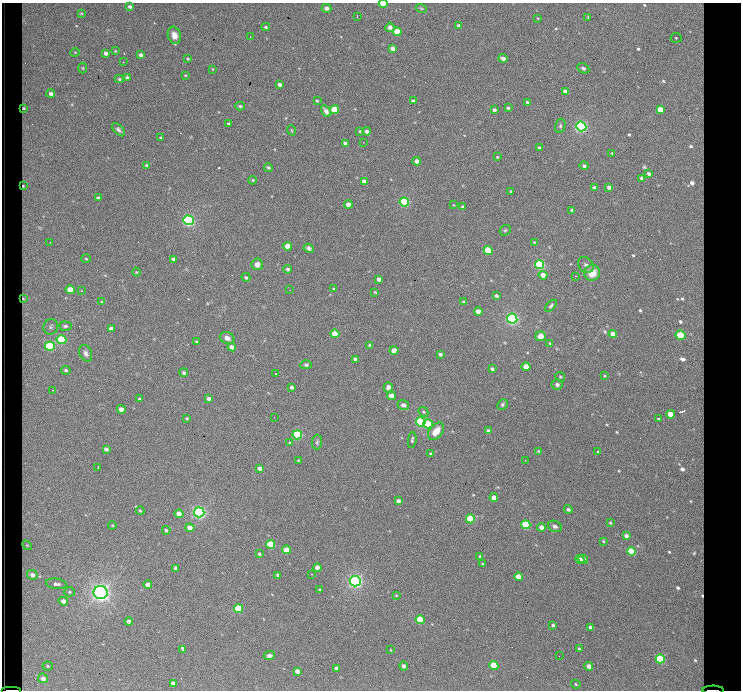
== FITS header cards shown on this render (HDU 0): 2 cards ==
NAXIS1  =                  739 / Axis length
NAXIS2  =                  688 / Axis length

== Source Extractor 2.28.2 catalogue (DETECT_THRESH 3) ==
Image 739 x 688 px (HDU 0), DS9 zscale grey, 1 PNG px = 1 image px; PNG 743 x 692 px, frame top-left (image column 1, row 688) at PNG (2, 3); each listed source drawn as its Kron ellipse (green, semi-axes under 4 px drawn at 4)
Background 1760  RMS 27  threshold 79.6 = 3 sigma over >= 5 px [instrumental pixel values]
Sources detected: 223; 1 with non-positive FLUX_AUTO (blend fragments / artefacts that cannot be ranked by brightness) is neither listed nor drawn; the other 222 listed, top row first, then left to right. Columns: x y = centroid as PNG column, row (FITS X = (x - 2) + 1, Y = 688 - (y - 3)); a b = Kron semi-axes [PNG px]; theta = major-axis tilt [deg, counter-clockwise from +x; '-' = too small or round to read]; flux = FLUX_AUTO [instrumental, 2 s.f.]
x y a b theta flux
383 4 4 2 - 47000
130 7 4 3 - 4000
327 8 5 4 - 4800
421 8 5 3 - 2000
81 13 3 3 - 1600
357 16 3 2 - 2500
588 17 4 3 - 1900
537 18 4 2 - 1300
459 26 4 3 - 5600
266 27 4 3 - 2600
390 27 4 4 - 6200
397 32 4 4 - 65000
174 35 9 6 -73 13000
250 36 3 2 - 5000
676 38 5 5 - 2500
393 49 4 4 - 13000
115 51 3 3 - 1500
75 52 5 3 - 1600
106 53 4 3 - 6900
141 55 4 3 - 6700
503 58 4 3 - 8800
188 59 4 4 - 1600
123 62 2 2 - 1100
83 68 5 3 - 1700
583 68 6 4 -28 4500
212 69 3 2 - 1000
185 75 4 2 - 1200
127 78 4 3 - 4300
119 79 4 4 - 2400
280 85 4 3 - 7100
565 91 4 4 - 11000
51 94 4 4 - 5700
317 101 3 2 - 1900
413 101 4 3 - 5100
527 102 3 3 - 2300
240 106 4 3 - 2600
24 108 3 2 - 1800
508 108 4 3 - 3500
660 109 4 3 - 25000
335 110 4 4 - 93000
494 110 4 3 - 5500
326 111 6 4 -57 6900
229 124 3 3 - 4500
560 126 7 5 76 3700
581 126 5 5 - 560000
118 130 8 4 -45 4500
291 130 5 3 - 1500
360 131 3 3 - 2500
367 131 4 3 - 5700
161 137 3 3 - 1800
363 142 2 2 - 900
345 143 4 3 - 6300
539 148 3 3 - 3400
612 153 2 2 - 1200
497 157 4 4 - 1500
417 161 4 4 - 13000
146 165 4 3 - 2700
584 166 4 4 - 4600
268 167 4 4 - 3300
649 174 2 2 - 1700
642 178 3 3 - 4100
253 180 4 3 - 2100
364 181 4 4 - 8400
23 186 3 2 - 1800
609 187 4 3 - 3900
594 188 4 4 - 10000
511 191 3 3 - 1500
98 198 4 3 - 3500
404 202 5 4 - 310000
348 204 4 4 - 22000
454 205 3 2 - 1100
463 207 3 3 - 3500
572 210 4 3 - 3800
188 220 5 5 - 590000
505 230 6 5 - 2600
50 242 3 2 - 1200
534 242 4 3 - 1700
288 246 4 4 - 38000
309 248 5 4 - 4300
488 250 4 4 - 110000
86 259 5 3 - 1700
173 259 4 3 - 3600
257 264 6 5 - 8800
540 265 5 4 - 340000
586 265 9 7 -47 6400
287 269 4 4 - 4100
136 272 4 4 - 1700
592 273 8 8 - 32000
543 275 4 4 - 18000
575 276 3 2 - 4200
246 277 4 4 - 2800
379 279 4 4 - 10000
334 289 3 3 - 2200
70 290 4 4 - 44000
290 290 2 2 - 1200
82 291 4 3 - 1800
375 292 4 2 - 1500
496 296 3 3 - 4000
23 298 3 2 - 1400
102 302 4 3 - 1400
463 302 4 3 - 1600
551 306 7 4 45 3400
478 312 4 4 - 22000
512 319 5 5 - 610000
65 326 6 4 -6 3900
51 327 8 7 - 5200
111 329 4 4 - 9100
335 334 4 4 - 52000
613 334 4 4 - 22000
680 335 5 4 - 130000
540 336 5 5 - 12000
227 338 7 5 -24 9200
61 340 5 4 - 210000
196 341 4 2 - 1500
550 343 4 3 - 1900
370 345 4 3 - 5600
50 346 5 4 - 210000
232 347 4 4 - 12000
394 350 4 4 - 33000
86 353 9 6 -68 6400
440 354 4 3 - 4800
355 359 4 3 - 5600
306 365 5 4 - 3100
526 367 4 4 - 56000
492 369 4 3 - 4800
66 370 4 4 - 3800
184 373 4 4 - 3200
275 373 3 2 - 3600
604 376 4 3 - 1600
560 377 5 4 - 2300
557 385 5 5 - 4300
292 387 4 3 - 4600
388 387 5 4 - 7100
53 390 3 2 - 4300
391 396 4 4 - 30000
139 399 4 3 - 1900
208 399 4 4 - 6200
503 404 5 5 - 3200
403 405 5 4 - 7100
121 409 4 4 - 18000
423 412 5 4 - 2700
670 414 4 4 - 22000
274 417 2 2 - 1300
187 418 4 3 - 1800
658 418 3 2 - 5200
421 422 5 4 - 360000
428 424 4 4 - 98000
436 431 10 6 52 21000
489 431 4 3 - 4300
297 435 5 4 - 320000
412 440 8 4 83 3300
317 442 7 5 87 3300
290 443 3 2 - 1400
106 449 4 4 - 7000
538 451 4 4 - 1800
598 452 4 3 - 2300
431 454 4 3 - 4000
298 460 3 2 - 1600
525 460 2 2 - 1100
98 467 3 2 - 2500
260 468 4 4 - 7600
494 498 4 4 - 23000
398 501 4 3 - 7200
568 509 4 4 - 5000
140 511 4 3 - 2000
199 512 5 5 - 630000
179 514 4 4 - 33000
470 519 4 4 - 160000
610 523 3 2 - 2000
112 525 4 3 - 1400
526 525 5 4 - 200000
555 526 7 5 -24 5100
541 527 4 4 - 13000
190 528 4 4 - 31000
166 530 4 3 - 2900
626 536 3 3 - 2200
603 541 3 3 - 1800
270 544 4 4 - 120000
27 545 5 4 - 2300
287 550 4 4 - 46000
631 552 4 4 - 130000
259 554 4 4 - 3300
480 556 3 3 - 2300
580 559 5 3 - 8200
583 559 5 4 - 12000
483 564 3 2 - 1500
176 568 4 4 - 7500
317 568 4 4 - 17000
311 574 2 2 - 1700
32 575 5 4 - 8900
278 575 4 3 - 5100
519 577 4 4 - 32000
355 581 5 5 - 770000
56 584 10 5 -8 6900
148 585 4 4 - 11000
320 590 3 3 - 2900
69 592 5 4 - 3000
101 592 7 6 - 960000
396 595 3 2 - 1300
63 601 5 4 - 12000
238 609 4 4 - 150000
420 620 4 4 - 120000
129 621 4 3 - 8700
553 625 3 3 - 2600
591 628 4 3 - 6300
579 649 4 3 - 2800
183 650 4 3 - 6800
391 650 3 2 - 1100
269 656 5 4 - 6100
559 656 2 2 - 640
660 659 5 4 - 240000
48 666 5 4 - 2400
404 666 4 3 - 4800
494 666 5 4 - 130000
589 666 4 4 - 16000
337 668 4 4 - 8000
297 671 4 4 - 9900
43 678 5 5 - 10000
173 683 4 3 - 7800
576 684 5 4 - 2100
11 690 10 2 0 4900
713 690 10 2 1 26000
At the frame edge (FLAGS 8, measured only in part): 3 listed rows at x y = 383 4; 11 690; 713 690
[1 non-positive-flux detection neither listed nor drawn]